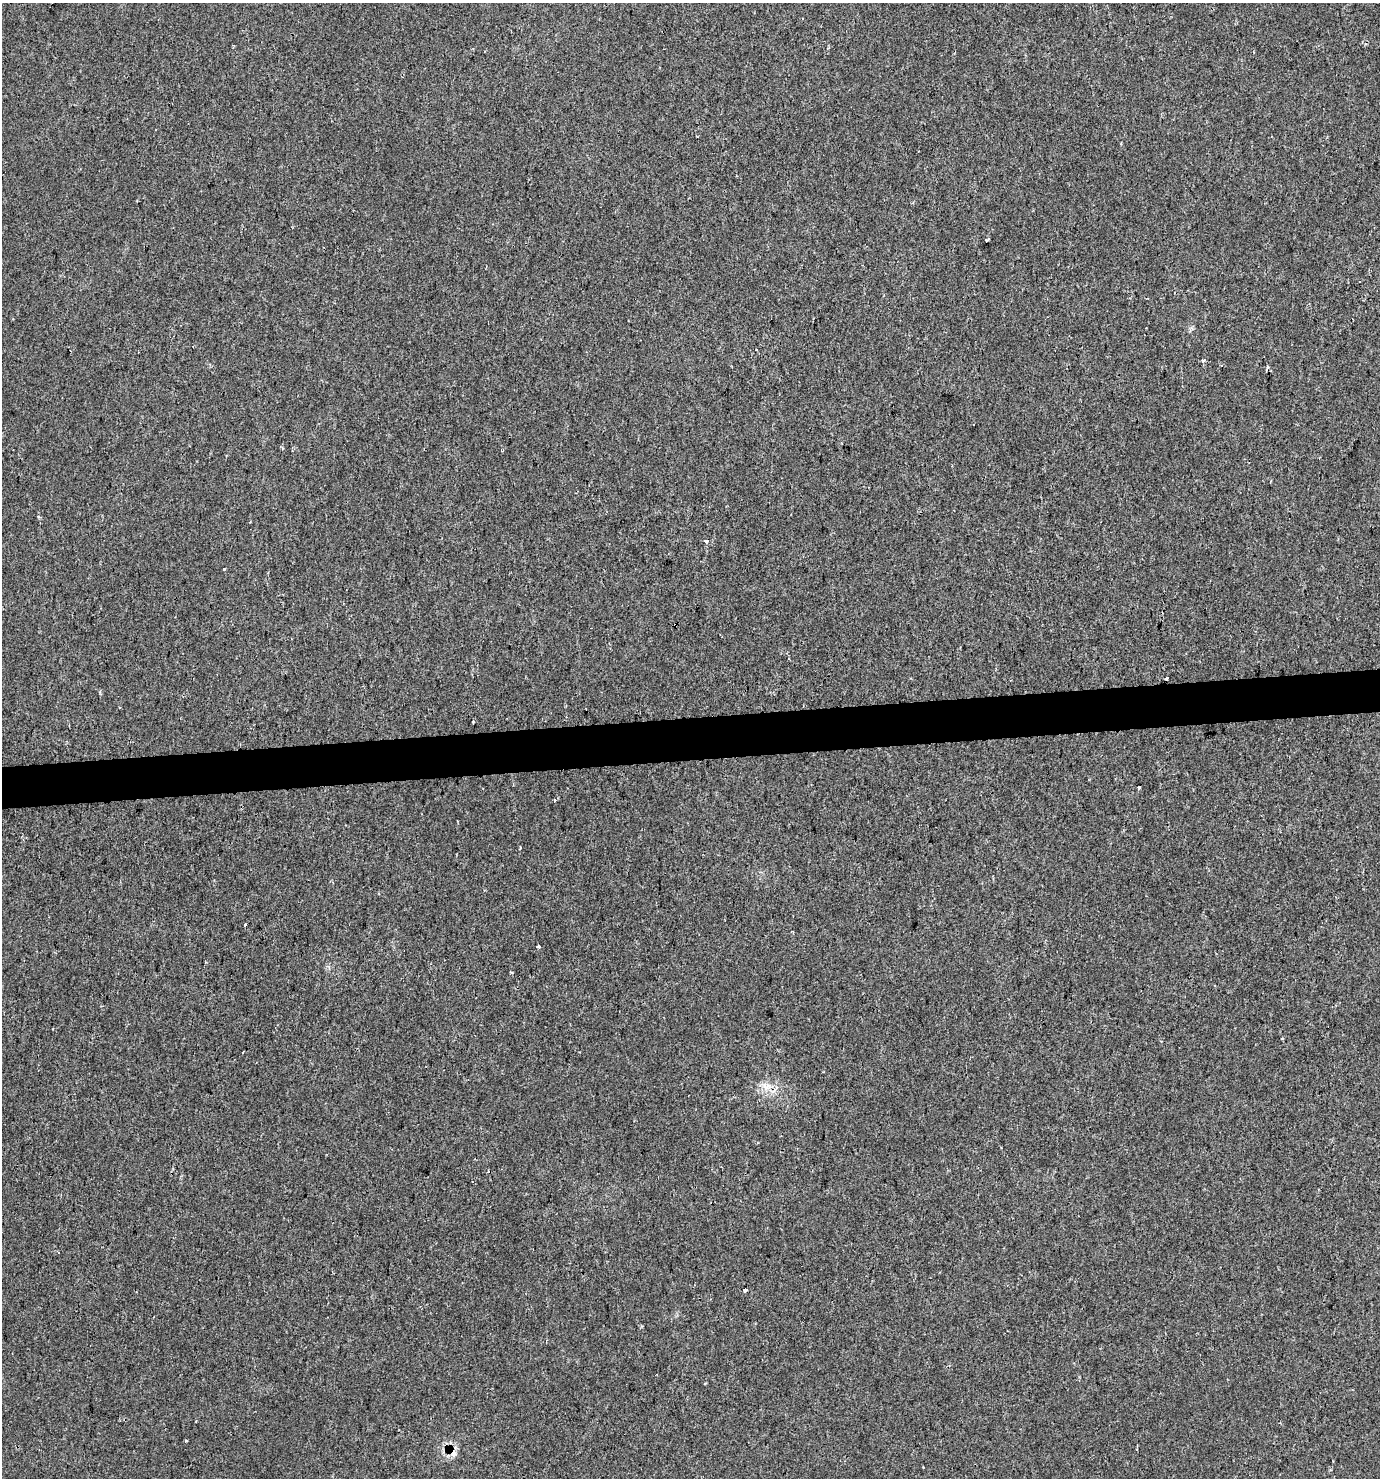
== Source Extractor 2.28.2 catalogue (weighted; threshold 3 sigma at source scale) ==
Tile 5 of 3 x 3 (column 2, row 2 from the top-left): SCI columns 1414-2791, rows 1476-2951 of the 4169 x 4426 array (HDU 1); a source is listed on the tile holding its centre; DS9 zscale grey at full resolution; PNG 1382 x 1480 px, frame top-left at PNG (2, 3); no overlay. Shown black and unused: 3% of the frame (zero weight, under 2 of 3 exposures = <1% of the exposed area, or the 3 px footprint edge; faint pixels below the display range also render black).
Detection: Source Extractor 2.28.2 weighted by HDU 2 'WHT'; one run over the whole footprint, this tile lists its part. Background 0.00468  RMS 0.0037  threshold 0.0165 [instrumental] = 3 sigma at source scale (4.5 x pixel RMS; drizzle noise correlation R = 1.50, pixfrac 1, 0.0396/0.0396 arcsec/px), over >= 5 px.
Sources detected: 23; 5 cosmic-ray / hot-pixel residue — not listed; the other 18 listed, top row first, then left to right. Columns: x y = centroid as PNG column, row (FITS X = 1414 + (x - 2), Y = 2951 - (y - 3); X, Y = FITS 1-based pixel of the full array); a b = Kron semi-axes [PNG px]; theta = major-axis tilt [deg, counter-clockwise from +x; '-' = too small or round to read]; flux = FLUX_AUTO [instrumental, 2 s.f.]
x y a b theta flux
986 240 4 3 - 1.8
1203 361 4 3 - 1.8
503 450 4 3 - 0.4
706 541 4 3 - 12
224 569 3 2 - 0.36
676 624 3 2 - 0.4
1167 678 4 3 - 5.3
473 722 3 2 - 0.43
1139 788 4 3 - 1.6
520 848 3 3 - 0.31
245 925 3 3 - 0.86
538 946 3 3 - 4.6
512 972 4 2 - 0.38
243 1052 3 3 - 0.98
766 1086 16 11 -18 4.3
745 1290 4 3 - 0.84
186 1441 3 3 - 0.6
454 1453 10 8 80 2
Overlapping masked pixels (flux is a lower limit): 3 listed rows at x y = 676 624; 1167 678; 454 1453